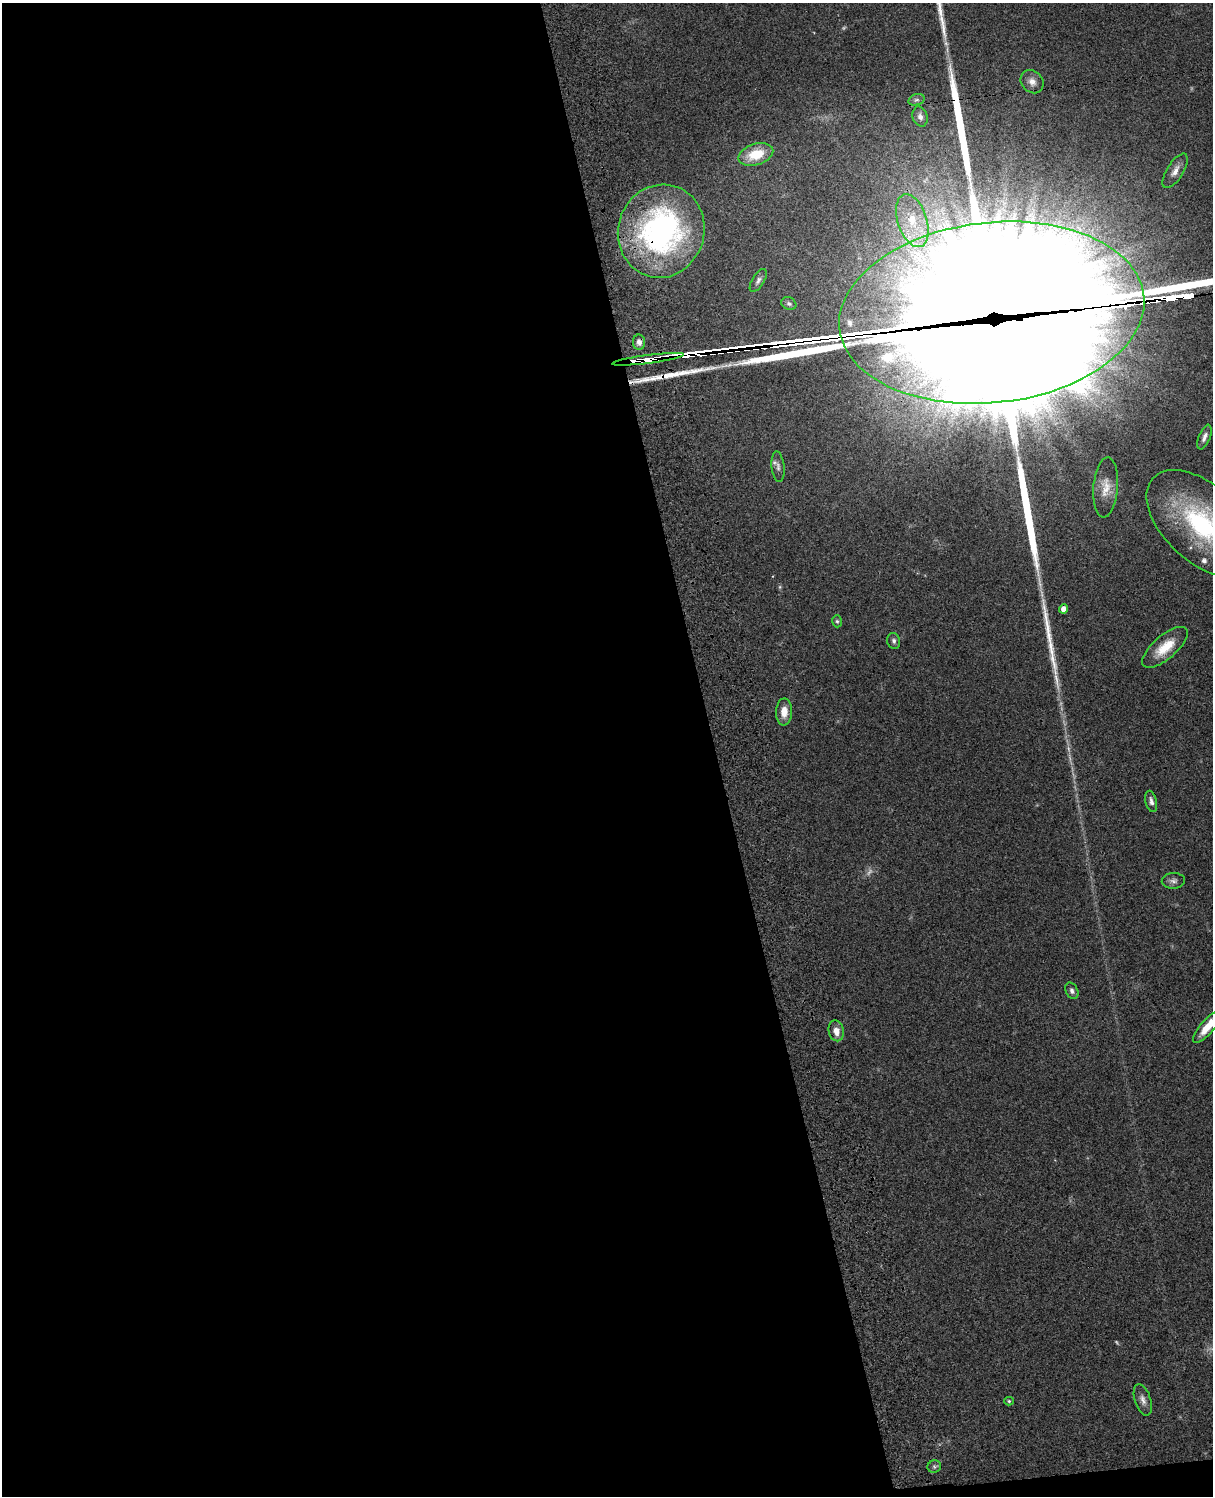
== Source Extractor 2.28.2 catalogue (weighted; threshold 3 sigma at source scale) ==
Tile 9 of 4 x 3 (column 1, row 3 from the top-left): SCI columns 122-1332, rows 279-1772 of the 5085 x 4926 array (HDU 1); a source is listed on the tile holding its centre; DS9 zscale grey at full resolution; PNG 1215 x 1498 px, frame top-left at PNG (2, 3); each listed source drawn as its Kron ellipse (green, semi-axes under 4 px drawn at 4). Shown black and unused: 59% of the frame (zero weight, under 3 of 4 exposures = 6% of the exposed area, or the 3 px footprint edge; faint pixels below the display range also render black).
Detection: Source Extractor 2.28.2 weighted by HDU 2 'WHT'; one run over the whole footprint, this tile lists its part. Background 0.081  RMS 0.0058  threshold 0.0262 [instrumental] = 3 sigma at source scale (4.5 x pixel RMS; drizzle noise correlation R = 1.50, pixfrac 1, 0.05/0.05 arcsec/px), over >= 5 px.
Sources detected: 47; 4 too faint to see at this stretch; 3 inside a brighter object's white glare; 1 cosmic-ray / hot-pixel residue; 8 long thin detections or spike segments (spike, bleed or trail) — neither listed nor drawn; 2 inside a brighter listed object's ellipse — not listed separately; the other 29 listed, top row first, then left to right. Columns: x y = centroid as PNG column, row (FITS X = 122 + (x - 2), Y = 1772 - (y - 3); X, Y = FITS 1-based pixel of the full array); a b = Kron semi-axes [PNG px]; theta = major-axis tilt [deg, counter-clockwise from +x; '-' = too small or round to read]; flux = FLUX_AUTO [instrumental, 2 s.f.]
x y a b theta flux
1032 82 12 10 -47 4.4
916 100 8 5 17 1.3
920 117 10 7 -72 2.7
756 154 18 10 17 16
1175 171 19 8 58 4.6
912 221 27 14 -72 20
661 231 47 43 73 140
758 280 13 6 58 2.1
789 304 8 6 -26 1.4
992 313 153 90 6 62000
639 342 7 6 - 2.8
648 359 36 4 7 790
1204 437 13 5 68 2.7
778 467 15 6 -83 2.5
1106 487 30 12 85 8.9
1203 524 67 38 -43 98
1064 609 4 4 - 4.3
837 621 6 5 - 0.98
894 641 8 6 -78 1.8
1165 647 28 11 40 14
784 712 13 8 88 6.2
1151 801 11 5 -77 2.4
1173 881 11 8 2 2.4
1072 991 9 6 -64 2
1208 1026 21 6 49 11
836 1031 10 7 -77 5.4
1143 1400 16 8 -72 3.6
1009 1401 5 4 - 0.82
934 1466 7 6 - 1.2
Overlapping masked pixels (flux is a lower limit): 4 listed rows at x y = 661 231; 992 313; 639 342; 648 359
Isophote crosses this tile's border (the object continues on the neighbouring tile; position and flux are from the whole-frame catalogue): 3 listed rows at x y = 992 313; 1203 524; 1208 1026